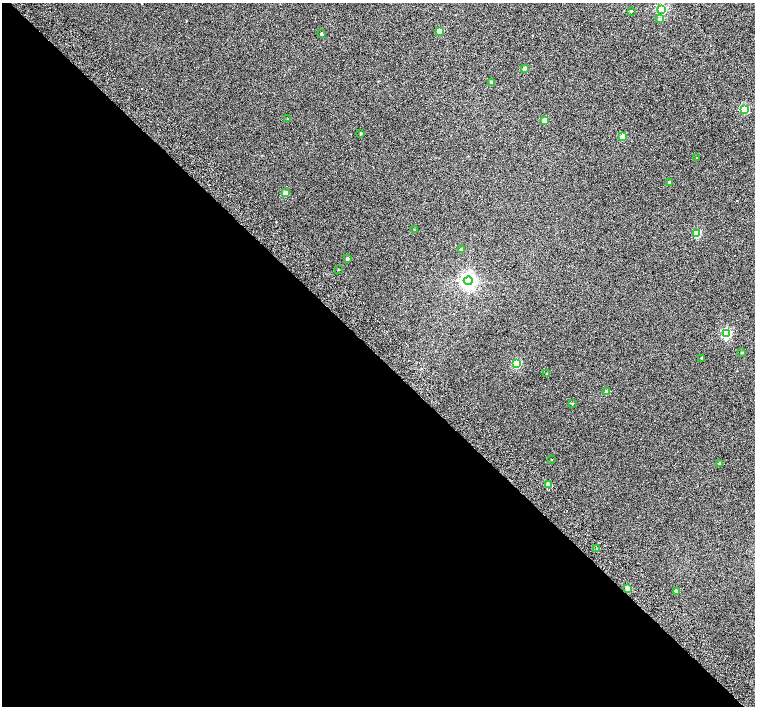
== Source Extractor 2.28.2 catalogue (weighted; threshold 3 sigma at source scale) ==
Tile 9 of 4 x 4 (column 1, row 3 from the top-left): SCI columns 51-1556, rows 1672-3079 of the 6118 x 6093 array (HDU 1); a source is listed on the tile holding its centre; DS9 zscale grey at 2 x 2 block average (1 PNG px = mean of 2 x 2 image px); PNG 757 x 708 px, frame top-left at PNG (2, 3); each listed source drawn as its Kron ellipse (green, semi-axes under 4 px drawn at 4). Shown black and unused: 50% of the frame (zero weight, under 2 of 3 exposures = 3% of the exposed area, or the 3 px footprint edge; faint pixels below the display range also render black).
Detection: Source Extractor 2.28.2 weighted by HDU 2 'WHT'; one run over the whole footprint, this tile lists its part. Background 0.0524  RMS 0.052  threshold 0.234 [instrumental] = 3 sigma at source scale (4.5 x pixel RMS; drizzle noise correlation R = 1.50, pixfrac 1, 0.0396/0.0396 arcsec/px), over >= 5 px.
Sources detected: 35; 1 inside a brighter object's white glare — neither listed nor drawn; the other 34 listed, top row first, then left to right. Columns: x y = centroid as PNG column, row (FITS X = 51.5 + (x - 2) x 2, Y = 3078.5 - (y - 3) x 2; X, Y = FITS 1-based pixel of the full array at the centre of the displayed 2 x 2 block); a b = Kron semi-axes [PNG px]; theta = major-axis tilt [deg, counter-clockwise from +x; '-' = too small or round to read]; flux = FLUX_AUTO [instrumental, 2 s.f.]
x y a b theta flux
661 10 3 3 - 1100
631 11 3 2 - 9.6
660 19 3 3 - 17
439 31 3 3 - 150
321 34 2 2 - 15
525 68 3 2 - 57
491 82 3 2 - 27
745 109 3 3 - 390
287 118 3 2 - 4.2
544 120 3 3 - 110
361 133 2 2 - 13
622 137 3 3 - 190
697 158 2 2 - 8.2
670 183 3 3 - 48
286 193 3 3 - 160
414 230 2 2 - 4.6
697 233 3 3 - 450
461 250 3 2 - 53
347 258 2 2 - 23
338 270 2 2 - 6.3
468 281 4 4 - 3600
726 334 3 3 - 950
741 353 3 2 - 7.6
702 359 3 2 - 17
516 364 3 3 - 620
547 373 2 2 - 9.9
607 391 3 3 - 62
572 403 3 2 - 6.7
551 460 2 2 - 5.1
720 464 3 2 - 34
548 485 3 3 - 170
597 549 3 2 - 9.6
627 588 3 3 - 170
676 591 3 3 - 43